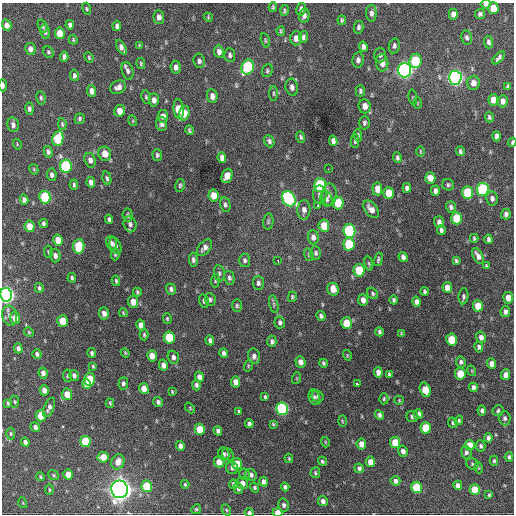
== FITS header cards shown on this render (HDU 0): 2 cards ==
NAXIS1  =                  512 / Axis length
NAXIS2  =                  512 / Axis length

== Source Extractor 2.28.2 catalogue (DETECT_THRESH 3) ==
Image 512 x 512 px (HDU 0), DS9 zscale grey, 1 PNG px = 1 image px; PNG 516 x 516 px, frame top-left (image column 1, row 512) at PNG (2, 3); each listed source drawn as its Kron ellipse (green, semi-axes under 4 px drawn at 4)
Background 1000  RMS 33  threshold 99.1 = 3 sigma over >= 5 px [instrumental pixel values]
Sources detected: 335; all 335 listed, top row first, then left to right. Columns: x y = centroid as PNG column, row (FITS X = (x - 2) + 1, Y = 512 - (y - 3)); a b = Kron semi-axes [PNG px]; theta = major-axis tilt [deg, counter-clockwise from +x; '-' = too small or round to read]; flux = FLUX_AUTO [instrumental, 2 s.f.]
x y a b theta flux
486 4 5 4 - 8.0e+03
273 7 5 3 - 3.3e+03
493 8 6 5 - 4.5e+04
87 9 6 4 -73 3.2e+03
301 9 6 4 80 6.9e+03
285 10 5 4 - 3.4e+03
371 13 8 5 90 7.9e+03
453 14 5 4 - 1.1e+04
480 14 5 5 - 5.2e+03
304 16 7 5 77 8.1e+03
159 17 7 5 -85 1.1e+04
208 17 5 3 - 2.1e+03
342 20 4 3 - 3.4e+03
7 25 6 4 -73 1.2e+04
70 25 5 4 - 6.2e+03
43 26 6 4 -68 4.4e+03
117 26 5 4 - 7.2e+03
359 27 6 5 - 5.3e+03
281 31 4 3 - 2.9e+03
45 32 7 5 -77 5.3e+03
60 33 6 5 - 3.2e+04
303 37 6 4 81 5.4e+03
296 38 7 5 87 1.5e+04
467 38 7 5 -78 6.0e+03
73 40 5 3 - 2.6e+03
265 40 7 3 -75 2.6e+03
488 42 6 4 -84 6.0e+03
139 46 4 3 - 2.3e+03
394 46 7 5 79 5.9e+03
121 47 8 4 -61 1.0e+04
363 47 5 4 - 7.3e+03
30 49 6 5 - 8.8e+03
48 52 6 5 - 3.7e+03
219 52 6 5 - 9.8e+03
230 55 7 5 -86 5.6e+03
380 55 7 5 -88 4.8e+03
64 57 5 4 - 6.3e+03
89 57 5 3 - 2.7e+03
499 58 8 4 49 6.6e+03
358 60 8 5 83 7.5e+03
199 61 7 5 -82 6.9e+03
415 61 7 6 - 1.2e+05
382 63 8 6 -84 1.7e+04
141 64 6 4 -77 2.7e+03
176 67 6 5 - 9.5e+03
248 67 7 6 - 1.9e+05
404 70 7 6 - 8.3e+05
128 71 9 5 -74 7.3e+03
267 71 6 5 - 4.1e+03
74 75 6 4 -80 4.8e+03
455 78 7 6 - 8.0e+05
473 83 7 6 - 1.6e+04
3 85 6 3 -87 7.2e+03
508 86 4 3 - 3.0e+03
118 87 8 6 25 1.1e+04
292 87 8 6 -79 8.9e+03
92 91 6 4 -83 1.6e+04
360 91 6 4 90 4.7e+03
273 93 7 3 -90 3.2e+03
212 96 7 5 -81 1.2e+04
146 97 7 4 -80 3.4e+03
413 97 8 3 -85 2.5e+03
41 98 7 4 -80 4.0e+03
154 100 6 5 - 9.9e+03
493 100 6 5 - 2.1e+04
503 101 6 4 87 1.2e+04
418 103 5 3 - 1.8e+03
365 106 7 6 - 1.8e+04
29 109 6 4 -84 5.8e+03
179 109 10 5 -84 5.6e+04
120 111 6 5 - 2.2e+04
184 113 7 5 73 3.7e+04
163 116 6 5 - 1.1e+04
489 117 5 4 - 3.8e+03
80 119 5 5 - 4.1e+03
133 121 5 3 - 1.9e+03
364 123 6 5 - 4.8e+03
62 124 6 4 -81 3.4e+03
162 124 7 5 -81 6.8e+03
13 125 7 5 -77 8.0e+03
189 130 5 3 - 3.4e+03
358 135 6 4 -84 4.0e+03
496 136 5 4 - 9.8e+03
301 137 6 4 -73 4.3e+03
58 139 8 5 79 1.1e+05
269 141 6 5 - 5.6e+03
333 141 5 4 - 9.1e+03
355 141 7 4 -89 4.0e+03
512 142 4 3 - 3.6e+03
17 144 5 3 - 1.8e+03
420 151 5 2 - 2.1e+03
460 151 5 3 - 4.1e+03
48 152 6 4 -74 5.8e+03
105 154 7 6 - 1.9e+04
157 155 6 5 - 4.2e+03
222 158 5 4 - 1.1e+04
397 158 5 4 - 4.5e+03
90 160 7 5 -72 8.3e+03
66 166 6 5 - 1.7e+05
34 169 5 4 - 2.6e+03
328 169 3 2 - 2.6e+03
52 175 6 5 - 7.5e+03
227 176 7 5 68 3.0e+04
107 178 7 4 -78 4.5e+03
430 178 6 5 - 1.9e+04
91 182 5 4 - 1.1e+04
74 185 5 3 - 3.5e+03
180 185 6 4 75 3.7e+03
320 185 6 6 - 1.6e+05
448 185 6 5 - 4.2e+03
407 188 5 4 - 6.1e+03
377 189 6 5 - 2.0e+04
483 189 6 6 - 2.4e+05
435 191 5 4 - 7.7e+03
468 192 6 5 - 9.9e+04
389 193 6 5 - 3.8e+04
214 195 6 5 - 3.2e+04
320 195 9 7 89 1.0e+04
329 195 11 7 88 1.1e+04
45 197 6 5 - 1.4e+05
289 199 8 6 -57 2.4e+05
326 199 8 5 -69 6.2e+03
492 199 7 5 -82 7.4e+03
24 200 5 4 - 7.1e+03
338 203 6 5 - 6.4e+04
225 205 7 5 -78 5.2e+03
318 206 3 3 - 1.6e+04
451 207 6 5 - 6.1e+03
371 209 10 6 -52 1.6e+04
304 210 10 6 86 1.1e+04
506 214 5 5 - 6.7e+03
128 215 6 5 - 3.6e+03
457 218 6 5 - 6.8e+04
109 219 5 3 - 4.7e+03
268 222 8 5 83 4.0e+03
439 222 6 5 - 8.4e+03
43 223 4 3 - 4.7e+03
130 224 8 6 -77 7.1e+03
30 226 6 5 - 3.1e+04
324 226 6 5 - 4.3e+04
441 230 5 4 - 5.8e+03
349 231 7 6 - 2.5e+05
313 237 7 5 -88 9.6e+03
474 238 4 3 - 3.2e+03
488 239 5 3 - 5.4e+03
58 240 5 5 - 2.8e+04
112 243 7 5 -72 6.7e+03
349 244 6 5 - 1.0e+05
79 246 7 5 85 1.0e+05
115 246 9 5 -69 7.2e+03
204 248 9 6 52 9.8e+03
48 252 6 3 -84 3.1e+03
316 253 7 5 -88 4.5e+03
115 254 6 4 89 3.4e+03
309 255 6 4 -73 2.9e+03
55 256 7 5 -76 9.0e+03
478 256 9 4 -62 1.2e+04
403 257 5 4 - 7.7e+03
378 259 7 3 73 3.8e+03
193 260 7 4 -84 5.6e+03
245 260 6 5 - 5.0e+03
278 261 3 2 - 3.7e+03
456 261 4 3 - 3.6e+03
369 263 7 4 -81 3.1e+03
486 266 4 3 - 2.8e+03
359 270 6 5 - 7.3e+04
219 273 8 5 -81 5.0e+03
72 278 5 3 - 3.5e+03
229 278 7 5 -77 5.4e+03
116 281 5 3 - 3.1e+03
215 281 7 4 86 3.1e+03
258 283 7 5 -88 5.7e+03
447 287 5 4 - 1.8e+04
39 288 5 3 - 4.6e+03
171 289 5 5 - 5.9e+03
333 289 6 5 - 2.0e+04
424 291 4 3 - 3.8e+03
137 292 4 3 - 3.1e+03
373 293 6 5 - 4.0e+03
6 295 7 6 - 8.9e+05
463 296 8 5 85 5.5e+03
292 297 5 4 - 3.4e+03
508 298 6 5 - 2.1e+04
210 299 6 5 - 4.7e+03
363 300 6 4 -85 1.2e+04
394 300 4 3 - 4.1e+03
204 301 7 4 -76 4.2e+03
133 302 6 5 - 1.8e+04
417 302 5 4 - 8.8e+03
274 304 9 3 -77 3.9e+03
237 306 6 5 - 3.7e+03
478 306 6 5 - 3.6e+04
505 312 5 5 - 8.4e+03
104 313 6 5 - 1.1e+04
123 313 4 3 - 2.1e+03
10 316 10 7 -75 1.0e+04
321 316 5 4 - 5.9e+03
15 318 6 5 - 2.0e+04
167 319 5 4 - 2.6e+03
63 321 6 5 - 4.3e+04
280 322 6 5 - 5.6e+03
346 323 6 5 - 4.8e+04
141 325 5 4 - 1.3e+04
29 332 5 4 - 2.4e+03
379 332 4 3 - 4.5e+03
401 334 4 3 - 2.0e+03
144 335 6 4 -90 3.4e+03
169 337 6 5 - 7.9e+04
481 337 6 5 - 1.0e+04
210 340 5 4 - 6.0e+03
452 340 6 5 - 6.1e+04
272 341 6 4 -89 5.4e+03
479 347 5 4 - 5.1e+03
18 348 5 4 - 6.5e+03
92 353 5 4 - 4.4e+03
125 353 4 4 - 2.4e+03
224 353 4 4 - 6.2e+03
37 354 5 4 - 5.0e+03
347 355 5 3 - 2.1e+03
152 356 5 4 - 1.8e+04
254 356 8 6 -78 8.8e+03
173 357 7 5 -72 7.3e+03
300 362 6 5 - 1.1e+04
461 362 5 5 - 5.7e+03
323 363 4 4 - 3.8e+03
491 364 5 4 - 1.3e+04
163 365 5 4 - 1.1e+04
93 366 4 3 - 2.6e+03
248 366 6 3 72 2.4e+03
472 371 5 3 - 1.9e+03
378 372 5 4 - 1.3e+04
43 373 5 4 - 9.9e+03
389 374 4 3 - 3.5e+03
460 374 6 5 - 5.1e+04
506 375 5 4 - 1.4e+04
67 376 6 4 -83 3.1e+03
74 376 6 4 -77 7.2e+03
199 377 5 4 - 1.2e+04
297 378 6 4 72 2.2e+03
89 379 6 5 - 8.4e+04
235 382 5 4 - 1.5e+04
123 383 6 5 - 5.8e+03
87 384 5 4 - 2.4e+04
357 384 4 3 - 1.0e+04
196 385 5 4 - 6.2e+03
473 387 5 4 - 8.4e+03
144 389 5 4 - 2.4e+04
44 390 5 4 - 1.3e+04
425 390 7 5 -65 4.6e+04
172 392 4 2 - 2.2e+03
67 394 6 5 - 2.8e+04
265 397 4 3 - 2.9e+03
314 397 8 5 -72 5.4e+03
317 397 6 5 - 4.5e+03
384 399 5 4 - 3.0e+03
399 400 5 4 - 2.4e+03
15 402 6 4 -82 2.7e+03
158 402 5 4 - 6.1e+03
8 403 4 3 - 2.9e+03
110 403 5 3 - 2.9e+03
49 407 10 5 66 8.4e+03
190 408 6 3 -48 2.3e+03
282 409 6 6 - 3.4e+05
482 410 5 4 - 7.5e+03
239 411 4 3 - 3.3e+03
498 411 5 5 - 3.9e+03
418 414 5 4 - 1.0e+04
379 415 5 4 - 5.8e+03
41 416 5 5 - 4.6e+04
412 416 6 5 - 5.1e+03
505 418 7 6 - 6.5e+03
459 420 5 4 - 3.0e+03
342 421 6 3 -89 2.2e+03
453 423 5 4 - 3.2e+03
249 424 4 4 - 5.8e+03
273 424 4 4 - 2.4e+03
35 427 5 4 - 6.6e+03
426 428 6 5 - 7.0e+04
200 429 6 5 - 5.0e+04
218 431 5 4 - 7.0e+03
11 434 6 4 90 2.8e+03
488 438 5 4 - 6.8e+03
25 442 5 4 - 7.1e+03
85 442 6 5 - 8.2e+04
325 442 5 3 - 1.6e+03
395 443 5 5 - 4.6e+04
361 444 5 5 - 1.8e+04
470 445 5 5 - 2.8e+04
180 446 5 4 - 1.1e+04
481 446 5 4 - 4.4e+03
403 451 6 5 - 1.0e+04
466 452 6 5 - 6.2e+03
224 454 7 5 -69 5.0e+03
228 454 6 5 - 3.7e+03
103 457 5 5 - 2.8e+04
509 457 5 4 - 4.3e+03
289 458 4 3 - 2.4e+03
322 461 5 4 - 3.7e+03
494 461 5 4 - 3.5e+03
118 462 8 6 67 2.0e+04
219 462 5 5 - 2.1e+04
370 462 5 5 - 2.0e+04
237 464 5 5 - 4.0e+04
472 464 6 5 - 4.2e+03
232 468 6 6 - 6.0e+03
359 468 5 4 - 5.0e+03
479 468 5 3 - 2.0e+03
315 473 5 5 - 3.5e+03
68 474 5 4 - 2.3e+04
245 474 6 5 - 3.6e+03
54 475 6 4 -39 2.9e+03
251 475 6 5 - 6.9e+03
40 477 4 3 - 2.8e+03
395 481 5 5 - 8.3e+03
264 482 5 4 - 9.1e+03
242 483 6 5 - 1.2e+04
185 484 4 3 - 2.9e+03
233 484 4 3 - 4.6e+03
458 485 5 4 - 1.1e+04
147 486 6 5 - 8.6e+04
285 487 4 4 - 5.3e+03
417 487 6 5 - 9.3e+04
238 488 5 4 - 6.4e+03
255 488 5 4 - 3.6e+03
120 489 9 8 - 1.9e+06
49 490 5 2 - 2.2e+03
475 490 5 5 - 4.8e+04
489 495 4 3 - 2.9e+03
323 501 5 4 - 8.5e+03
23 503 5 3 - 1.7e+03
284 505 7 5 -78 6.0e+03
196 509 5 4 - 2.8e+03
226 510 6 4 -61 2.7e+03
249 513 4 4 - 5.4e+03
277 513 5 4 - 2.1e+04
At the frame edge (FLAGS 8, measured only in part): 6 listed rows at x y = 486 4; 3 85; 512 142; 6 295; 249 513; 277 513